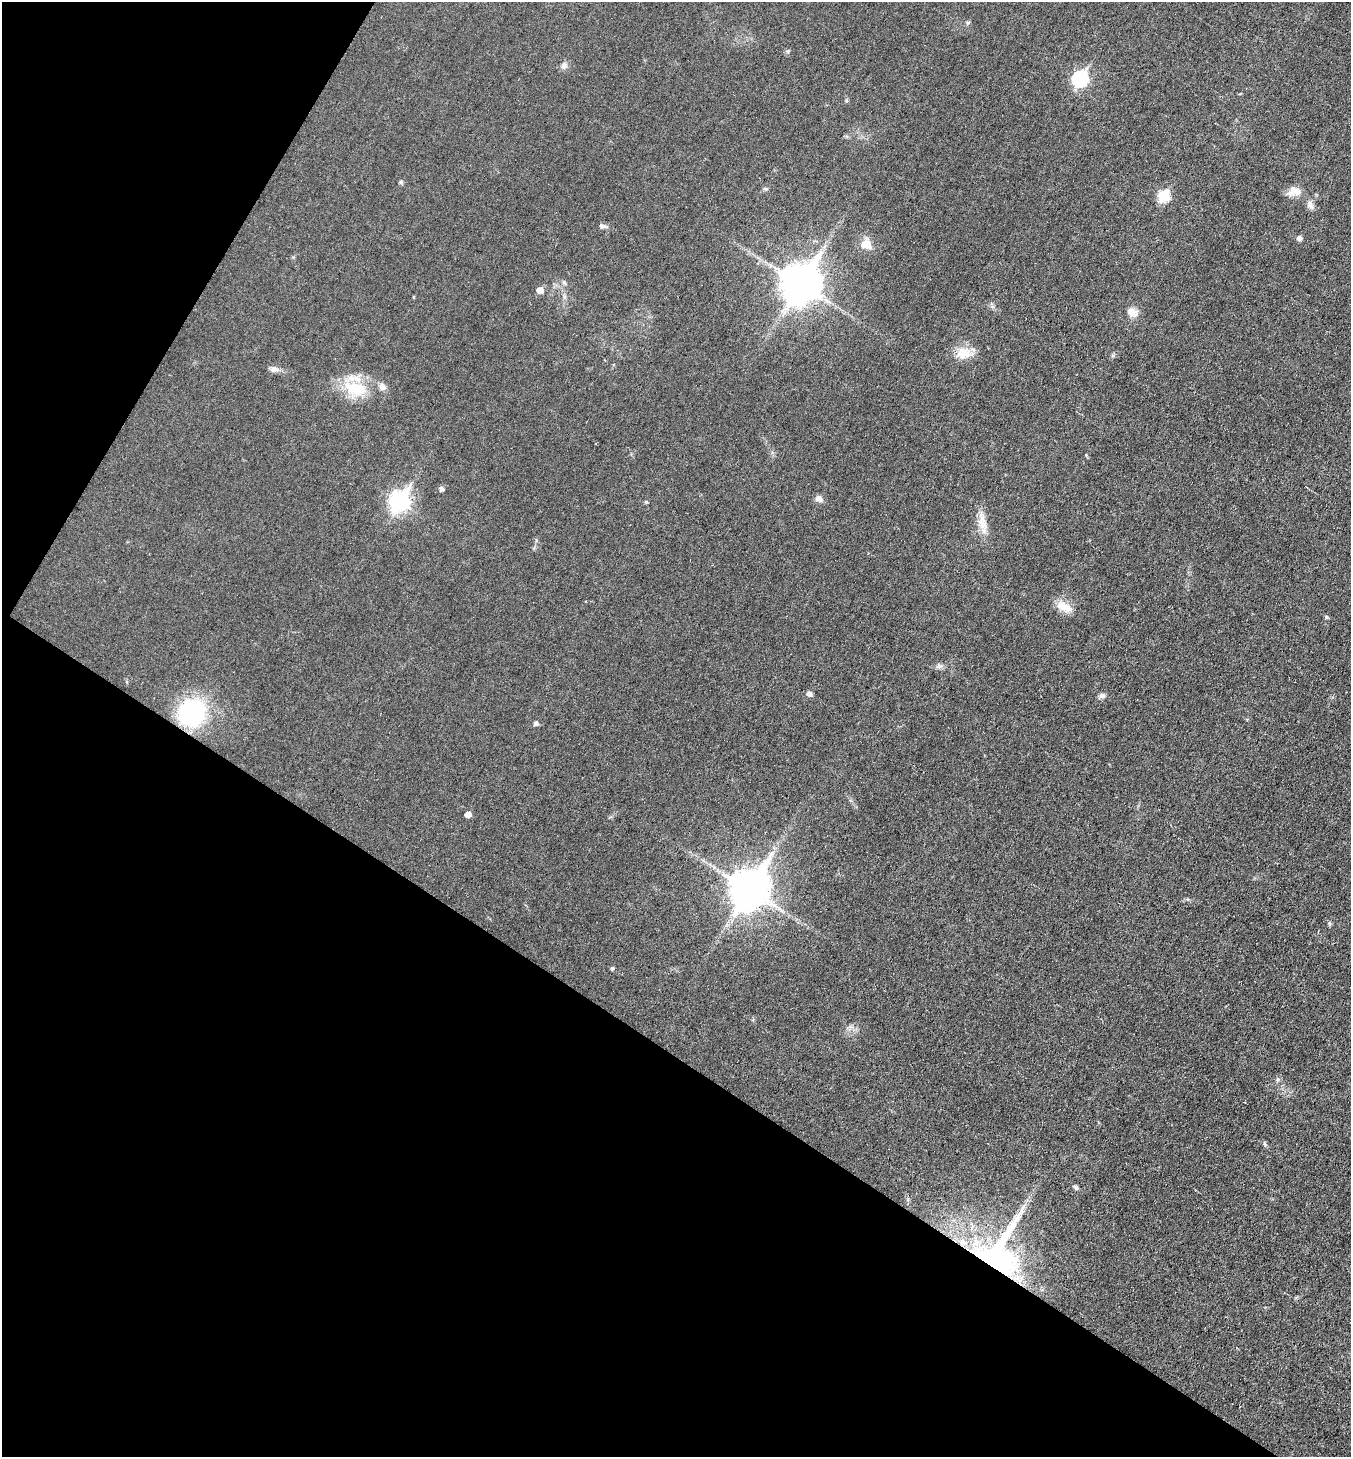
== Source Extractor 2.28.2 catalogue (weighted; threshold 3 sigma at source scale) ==
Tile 9 of 4 x 4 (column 1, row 3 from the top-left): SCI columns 147-1495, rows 1458-2912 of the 5830 x 5822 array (HDU 1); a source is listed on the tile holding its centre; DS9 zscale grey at full resolution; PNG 1353 x 1459 px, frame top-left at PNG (2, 2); no overlay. Shown black and unused: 33% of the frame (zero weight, under 3 of 6 exposures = <1% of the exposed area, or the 3 px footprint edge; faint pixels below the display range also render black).
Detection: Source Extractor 2.28.2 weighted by HDU 2 'WHT'; one run over the whole footprint, this tile lists its part. Background 0.0178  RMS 0.0036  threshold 0.0147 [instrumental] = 3 sigma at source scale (4.09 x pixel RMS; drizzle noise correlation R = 1.36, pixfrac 0.8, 0.05/0.05 arcsec/px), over >= 5 px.
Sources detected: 40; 1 cosmic-ray / hot-pixel residue — not listed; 3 inside a brighter listed object's ellipse — not listed separately; the other 36 listed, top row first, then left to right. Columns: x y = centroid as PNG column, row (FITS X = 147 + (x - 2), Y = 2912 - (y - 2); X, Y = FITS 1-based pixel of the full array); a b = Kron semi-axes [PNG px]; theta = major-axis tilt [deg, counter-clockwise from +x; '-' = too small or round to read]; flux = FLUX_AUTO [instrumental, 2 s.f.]
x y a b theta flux
564 65 9 8 - 1.4
1080 79 8 7 - 60
401 182 5 5 - 0.71
1295 190 18 11 -19 3.3
1163 196 7 6 - 23
1310 205 11 7 -79 1.5
603 226 13 5 -10 1.1
1299 238 5 5 - 1.3
867 244 14 12 -20 3.6
564 283 7 5 -67 0.69
800 284 13 11 55 860
540 290 5 5 - 3.5
414 297 4 3 - 0.27
1132 312 15 11 -25 2.8
963 353 22 15 -5 5.4
274 369 11 8 -7 1.5
356 389 33 18 -13 13
442 489 5 5 - 1.2
819 499 9 7 -29 1.7
399 501 10 8 58 120
646 502 4 4 - 0.45
983 523 22 11 -77 4.5
1064 606 21 10 -30 4.8
1326 617 5 4 - 0.56
809 693 5 5 - 1.4
1102 696 10 6 -9 0.93
192 713 21 20 - 46
536 723 5 5 - 1.1
468 814 5 5 - 2.3
749 889 14 11 57 900
1329 923 6 4 -48 0.51
612 968 4 4 - 0.59
1277 1079 7 4 90 0.55
1265 1144 6 3 -70 0.5
1076 1187 8 5 -45 0.68
999 1253 72 49 65 66
Overlapping masked pixels (flux is a lower limit): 1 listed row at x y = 999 1253